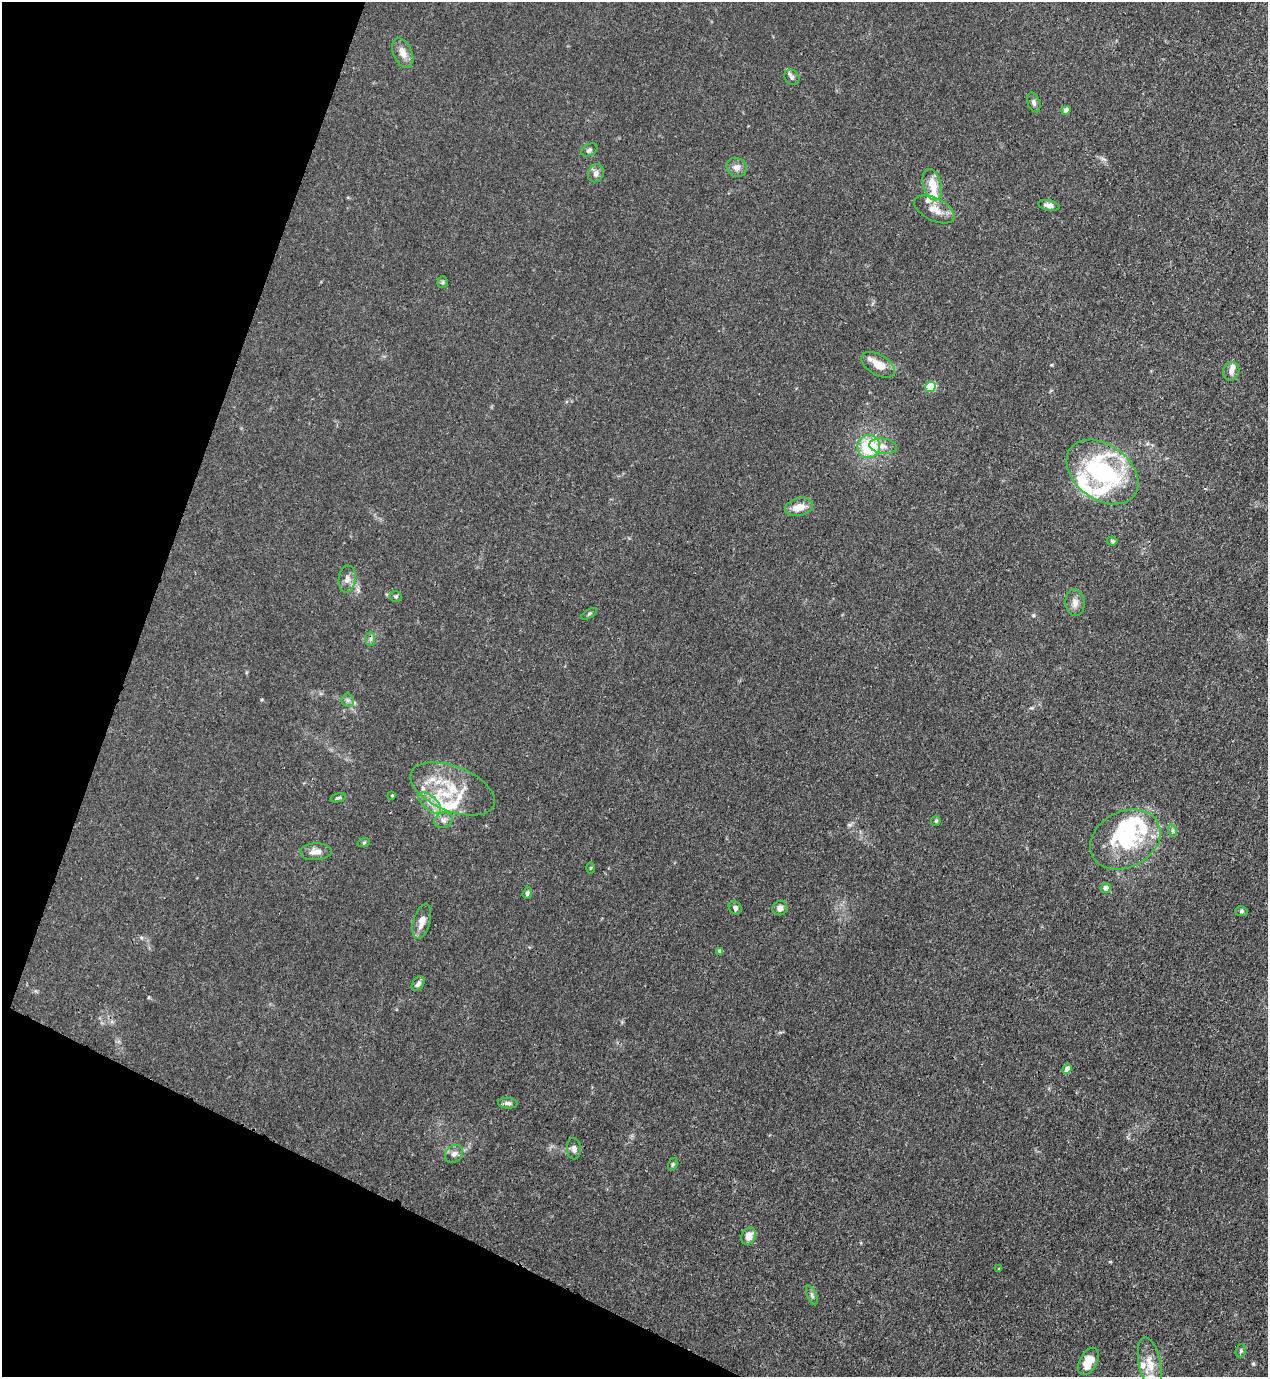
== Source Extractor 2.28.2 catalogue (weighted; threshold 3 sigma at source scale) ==
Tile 9 of 4 x 4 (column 1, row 3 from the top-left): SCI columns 353-1618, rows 1416-2790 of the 5638 x 5578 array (HDU 1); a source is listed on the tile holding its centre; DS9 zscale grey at full resolution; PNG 1270 x 1379 px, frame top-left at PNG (2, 2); each listed source drawn as its Kron ellipse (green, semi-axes under 4 px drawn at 4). Shown black and unused: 19% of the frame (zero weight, under 3 of 4 exposures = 7% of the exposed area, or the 3 px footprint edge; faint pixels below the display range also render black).
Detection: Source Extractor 2.28.2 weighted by HDU 2 'WHT'; one run over the whole footprint, this tile lists its part. Background 0.0148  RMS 0.0025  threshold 0.0113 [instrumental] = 3 sigma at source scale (4.5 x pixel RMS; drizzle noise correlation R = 1.50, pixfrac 1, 0.05/0.05 arcsec/px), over >= 5 px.
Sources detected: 68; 1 inside a brighter object's white glare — neither listed nor drawn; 12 inside a brighter listed object's ellipse — not listed separately; the other 55 listed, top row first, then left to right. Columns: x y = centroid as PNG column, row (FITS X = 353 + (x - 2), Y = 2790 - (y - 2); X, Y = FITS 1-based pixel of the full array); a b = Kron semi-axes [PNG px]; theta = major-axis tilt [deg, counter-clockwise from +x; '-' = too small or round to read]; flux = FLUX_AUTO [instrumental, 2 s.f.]
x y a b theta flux
403 53 16 9 -66 2.1
792 77 8 7 - 0.78
1034 103 10 6 -71 0.73
1066 110 4 4 - 1.4
589 150 9 5 30 0.58
737 167 10 9 - 1.4
596 173 9 7 67 1.1
932 185 16 9 -74 3.8
1049 205 11 5 -11 1.1
934 209 22 11 -26 2.8
443 282 6 5 - 0.38
878 365 18 10 -31 3.5
1231 371 9 8 - 1.2
931 387 5 5 - 12
883 446 14 7 -8 1.6
869 447 11 11 - 10
1102 472 40 27 -36 35
799 507 14 8 14 2.9
1112 541 5 4 - 0.37
347 579 13 8 82 1.5
396 596 6 5 - 0.39
1075 603 13 9 -84 1.6
589 614 9 3 30 0.37
371 639 7 4 89 0.54
348 700 6 6 - 0.57
453 789 45 22 -22 12
392 795 4 3 - 0.26
338 798 8 4 13 0.45
430 803 14 7 -42 1.9
444 820 10 7 23 1
936 821 5 4 - 0.35
1173 831 6 4 -72 0.43
1125 839 37 28 28 17
364 842 6 4 20 0.31
316 852 16 8 4 2
591 868 5 3 - 0.26
1106 888 5 5 - 1.5
527 893 6 4 71 0.5
735 908 7 6 - 0.64
780 908 7 7 - 1.3
1241 911 6 5 - 0.42
422 921 18 8 74 2.2
720 951 4 4 - 0.87
418 984 8 5 55 0.79
1067 1069 5 4 - 2.7
508 1103 10 5 -5 0.77
574 1149 11 7 -84 0.89
454 1154 10 8 43 1.1
673 1164 6 4 73 0.37
749 1236 9 7 63 2.7
999 1269 4 3 - 0.24
812 1295 10 4 -67 0.6
1241 1351 7 5 71 0.41
1088 1361 15 8 62 4.5
1150 1364 27 11 -79 4.3
Overlapping masked pixels (flux is a lower limit): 1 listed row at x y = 1102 472